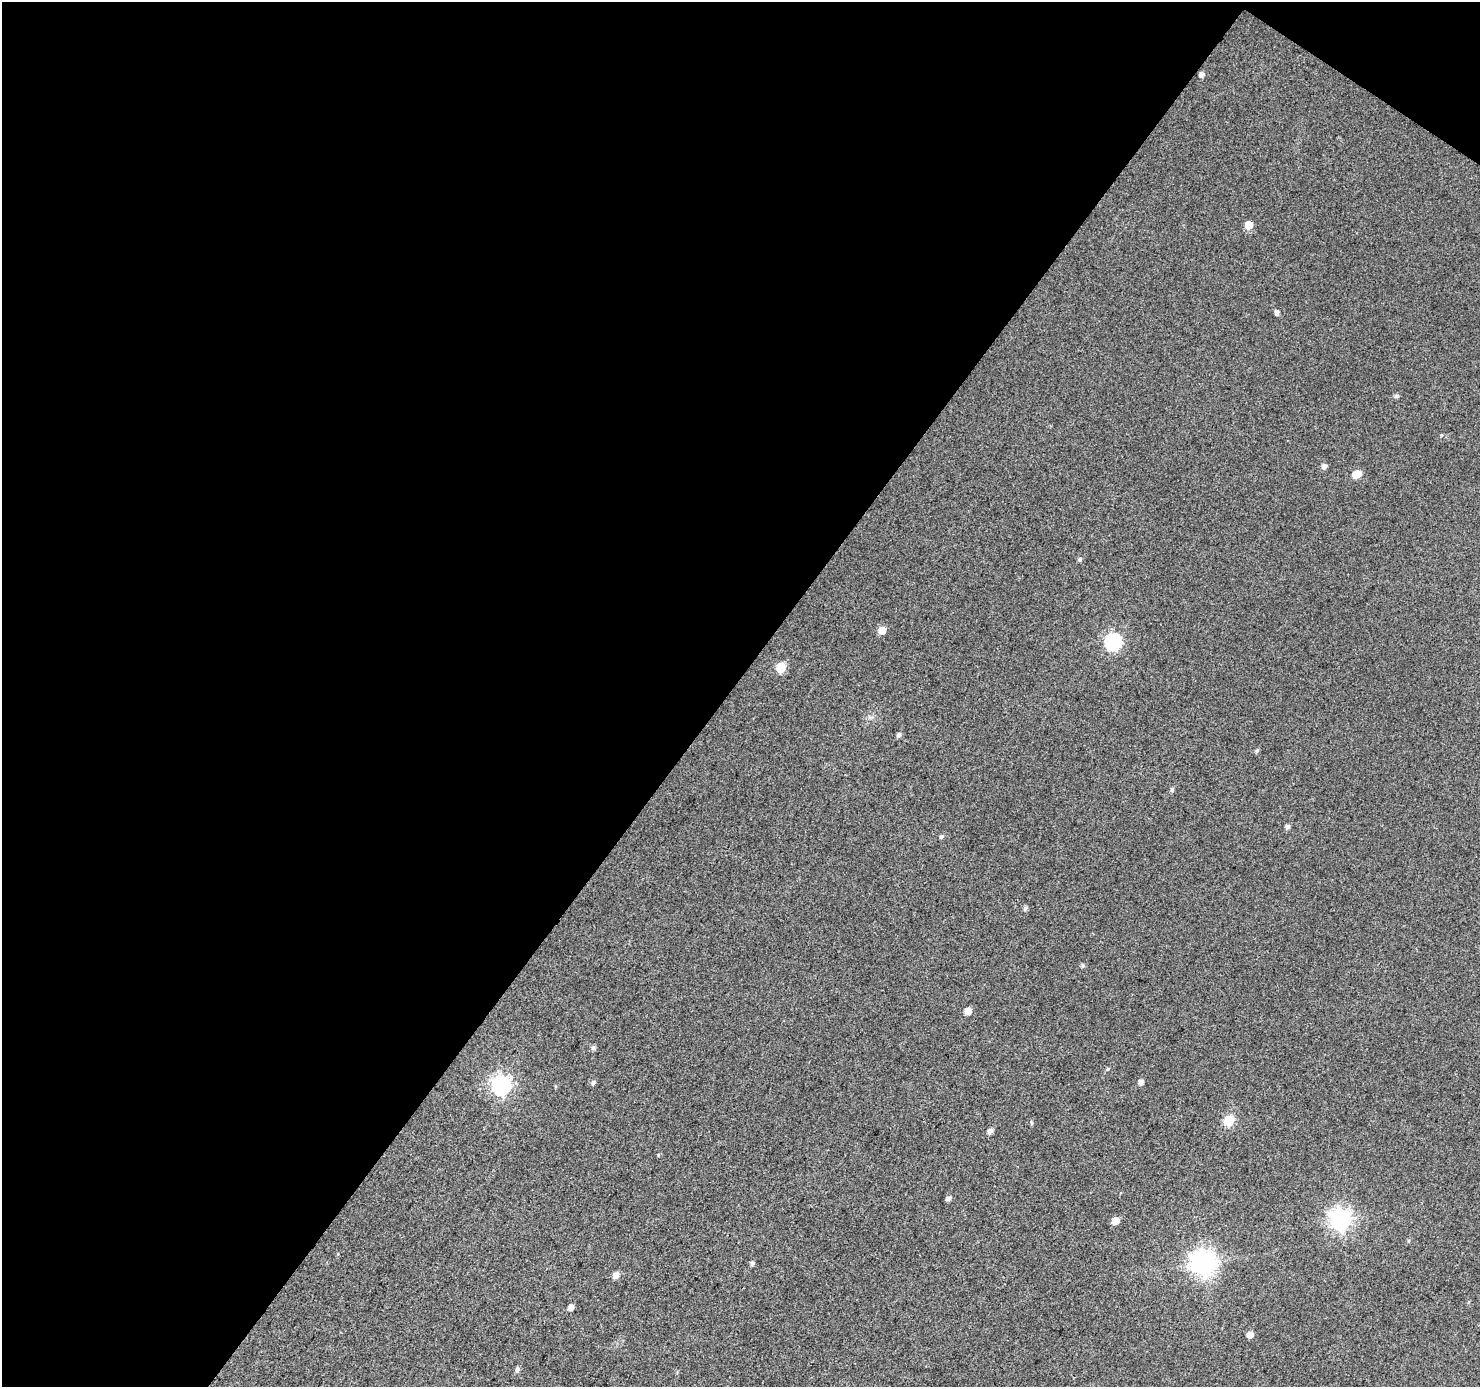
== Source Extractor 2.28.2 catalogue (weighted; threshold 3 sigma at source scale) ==
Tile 1 of 2 x 2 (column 1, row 1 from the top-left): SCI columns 2-1479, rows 1500-2884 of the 2958 x 2982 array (HDU 1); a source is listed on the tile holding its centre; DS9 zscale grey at full resolution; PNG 1482 x 1389 px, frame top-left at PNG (2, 2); no overlay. Shown black and unused: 50% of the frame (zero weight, under 3 of 4 exposures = <1% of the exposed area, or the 3 px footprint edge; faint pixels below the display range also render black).
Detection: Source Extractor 2.28.2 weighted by HDU 2 'WHT'; one run over the whole footprint, this tile lists its part. Background 0.0746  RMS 0.012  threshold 0.0534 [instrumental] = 3 sigma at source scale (4.5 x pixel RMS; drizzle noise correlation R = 1.50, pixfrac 1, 0.0396/0.0396 arcsec/px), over >= 5 px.
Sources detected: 38; all 38 listed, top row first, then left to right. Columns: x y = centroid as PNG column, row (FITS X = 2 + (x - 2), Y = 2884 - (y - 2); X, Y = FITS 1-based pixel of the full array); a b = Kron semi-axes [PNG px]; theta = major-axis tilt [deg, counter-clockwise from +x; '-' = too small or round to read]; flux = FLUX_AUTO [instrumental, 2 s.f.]
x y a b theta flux
1201 74 5 4 - 5.1
1249 225 5 5 - 21
1277 312 5 4 - 4.2
1396 396 5 5 - 3
1441 435 5 3 - 0.98
1324 466 5 5 - 5.7
1357 474 8 5 21 18
1080 559 5 5 - 2.4
882 630 5 5 - 16
1113 642 7 7 - 250
781 668 6 6 - 53
899 735 5 5 - 3.1
1257 751 6 4 48 2.2
1172 789 6 4 62 2.3
1287 827 5 5 - 3.7
941 836 5 5 - 2.2
1025 908 6 5 - 2.7
1083 965 6 5 - 2
968 1011 5 5 - 14
593 1048 7 6 - 2.6
1107 1069 5 3 - 1.2
1141 1082 5 5 - 5.1
593 1083 6 5 - 2.8
501 1085 7 7 - 440
1229 1120 6 6 - 65
1032 1123 6 4 -87 1.4
990 1131 5 5 - 4.9
658 1155 5 3 - 1.1
948 1198 5 4 - 4.2
1340 1219 8 7 - 650
1115 1221 6 5 - 12
1408 1241 5 3 - 1.2
1203 1262 8 8 - 1000
752 1263 6 5 - 2.9
616 1275 7 6 - 6.7
571 1307 6 4 54 6
1250 1335 6 5 - 6.7
517 1369 6 5 - 3.3